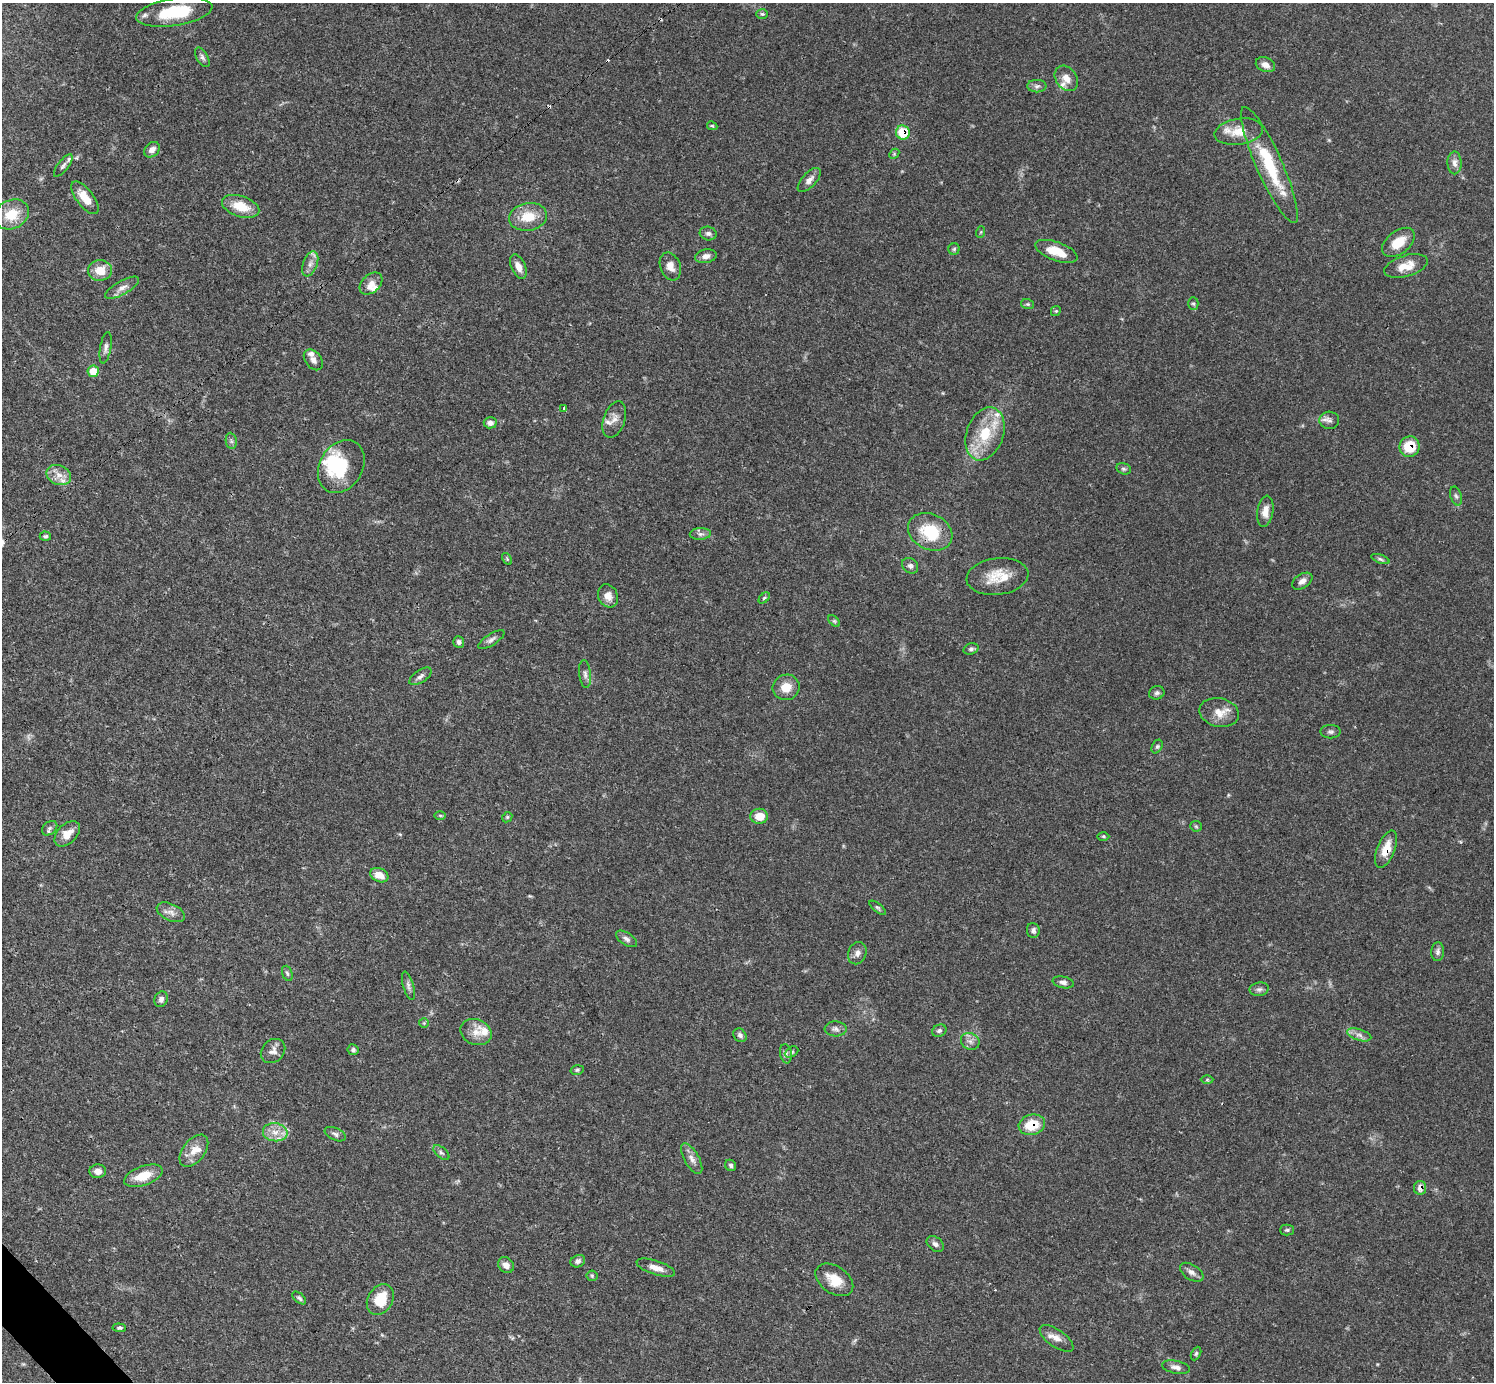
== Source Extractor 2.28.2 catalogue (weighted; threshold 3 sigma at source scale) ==
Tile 7 of 4 x 4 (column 3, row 2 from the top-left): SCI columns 2988-4479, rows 2914-4293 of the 5972 x 5970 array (HDU 1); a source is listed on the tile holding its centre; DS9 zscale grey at full resolution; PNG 1496 x 1384 px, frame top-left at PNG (2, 3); each listed source drawn as its Kron ellipse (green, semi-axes under 4 px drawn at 4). Shown black and unused: <1% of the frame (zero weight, under 3 of 4 exposures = <1% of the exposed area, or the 3 px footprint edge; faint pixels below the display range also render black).
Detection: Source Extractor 2.28.2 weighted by HDU 2 'WHT'; one run over the whole footprint, this tile lists its part. Background 0.0571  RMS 0.0031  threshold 0.0141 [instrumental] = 3 sigma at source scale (4.5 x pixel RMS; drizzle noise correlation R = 1.50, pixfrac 1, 0.05/0.05 arcsec/px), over >= 5 px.
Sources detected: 140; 1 inside a brighter object's white glare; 2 cosmic-ray / hot-pixel residue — neither listed nor drawn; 9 inside a brighter listed object's ellipse — not listed separately; the other 128 listed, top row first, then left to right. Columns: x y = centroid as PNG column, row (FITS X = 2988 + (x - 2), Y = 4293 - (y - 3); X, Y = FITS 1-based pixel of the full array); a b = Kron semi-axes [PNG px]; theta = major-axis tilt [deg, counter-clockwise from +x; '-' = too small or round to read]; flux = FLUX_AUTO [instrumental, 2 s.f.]
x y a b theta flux
174 12 39 13 9 16
762 14 6 5 - 0.44
202 57 11 5 -60 0.96
1265 65 10 7 -22 2
1066 78 14 10 -53 2.8
1037 86 10 6 0 0.98
712 126 5 4 - 0.38
903 132 7 6 - 7.9
1239 132 24 13 9 5.4
152 150 9 6 45 1.7
894 154 6 4 47 0.37
1454 163 11 7 -88 1.9
63 165 13 5 52 1.1
1269 165 63 13 -66 18
809 180 15 7 46 1.9
85 198 20 8 -53 4.6
241 206 19 10 -18 6.8
12 214 18 14 25 7.2
528 217 19 14 9 7.2
981 232 6 3 70 0.36
708 234 8 6 -13 0.91
1398 242 19 11 38 5.9
954 249 5 5 - 0.5
1056 251 22 9 -20 6.2
706 256 11 7 12 1.7
310 264 13 7 69 1.8
670 266 14 10 -68 2.5
1406 266 22 10 17 4.9
518 267 13 7 -66 2.6
100 270 12 10 1 5
371 283 13 9 42 2.1
122 288 19 6 29 2.1
1193 303 6 5 - 0.57
1028 304 6 5 - 0.49
1056 311 5 4 - 0.4
106 348 16 5 80 1.3
313 360 12 8 -52 1.5
93 371 6 5 - 5.7
564 408 3 2 - 0.31
614 419 19 11 72 2.5
1329 420 10 8 -3 1.4
490 423 6 5 - 1.5
985 434 27 18 71 12
231 441 8 5 -82 0.8
1409 447 10 10 - 7.7
341 466 28 21 58 16
1124 469 7 5 -15 0.68
59 475 13 9 -25 2.9
1456 496 9 5 -74 0.82
1265 511 15 8 81 2.5
930 532 23 18 -27 13
700 534 10 6 4 1.1
45 536 6 5 - 0.55
507 559 6 4 -58 0.41
1380 559 9 4 -20 0.62
910 566 9 7 -41 1.1
997 576 31 18 7 8.2
1302 581 11 7 34 1.5
608 596 12 9 -62 2.6
764 598 6 4 44 0.48
834 621 7 4 -44 0.51
491 640 15 5 33 1.2
459 642 6 5 - 0.87
971 649 8 5 18 0.75
585 674 14 6 -83 1.2
420 676 12 6 33 1.2
786 687 13 12 - 4.5
1157 693 8 6 19 0.81
1219 713 20 14 -12 4.3
1330 732 10 7 0 0.87
1157 746 7 5 62 0.64
440 815 6 4 -1 0.4
759 816 9 7 -2 4.5
507 817 5 4 - 0.39
1196 826 6 5 - 0.44
50 828 8 6 41 0.85
67 834 15 9 44 3.6
1103 836 6 4 -1 0.44
1386 849 20 9 68 5.3
379 875 9 6 -24 3.4
878 908 10 4 -39 0.64
171 912 15 8 -25 2
1033 930 7 6 - 1.1
626 939 12 6 -34 1.1
1438 952 9 6 85 1
857 953 11 9 69 1.6
287 973 8 5 -70 0.59
1063 982 11 5 -12 1.2
408 986 14 5 -74 1.1
1259 989 10 6 10 1
161 999 8 6 69 1.3
424 1023 5 5 - 0.43
836 1029 11 7 -2 1.3
939 1031 7 6 - 0.81
476 1032 16 12 -23 3.7
740 1035 7 6 - 0.9
1359 1035 12 5 -17 1.5
970 1041 9 8 - 1.5
353 1050 5 5 - 0.73
273 1051 13 11 44 1.9
792 1052 7 5 26 0.61
786 1054 9 6 -80 0.95
577 1070 6 4 15 0.52
1207 1079 6 4 1 0.48
1032 1125 13 10 14 7.7
275 1132 12 9 -7 3.2
335 1134 11 6 -25 0.96
194 1151 18 11 52 4
441 1153 9 5 -40 0.85
692 1159 17 7 -60 2
731 1165 6 5 - 0.62
98 1171 8 7 - 1.8
143 1176 20 9 19 6.2
1420 1188 7 6 - 2
1287 1230 7 5 0 0.57
935 1244 9 6 -38 1.1
578 1261 7 6 - 1
506 1265 8 7 - 1.6
656 1268 20 7 -18 2.8
1192 1272 13 7 -33 1.6
592 1276 5 5 - 0.48
834 1280 21 13 -35 5.8
299 1298 8 4 -41 0.65
380 1300 16 12 59 7.8
119 1328 7 4 -6 0.54
1057 1338 20 8 -35 2.6
1196 1353 7 4 64 0.56
1176 1367 14 6 -12 1.6
Overlapping masked pixels (flux is a lower limit): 6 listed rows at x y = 903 132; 1409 447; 930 532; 1386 849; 1032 1125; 1420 1188